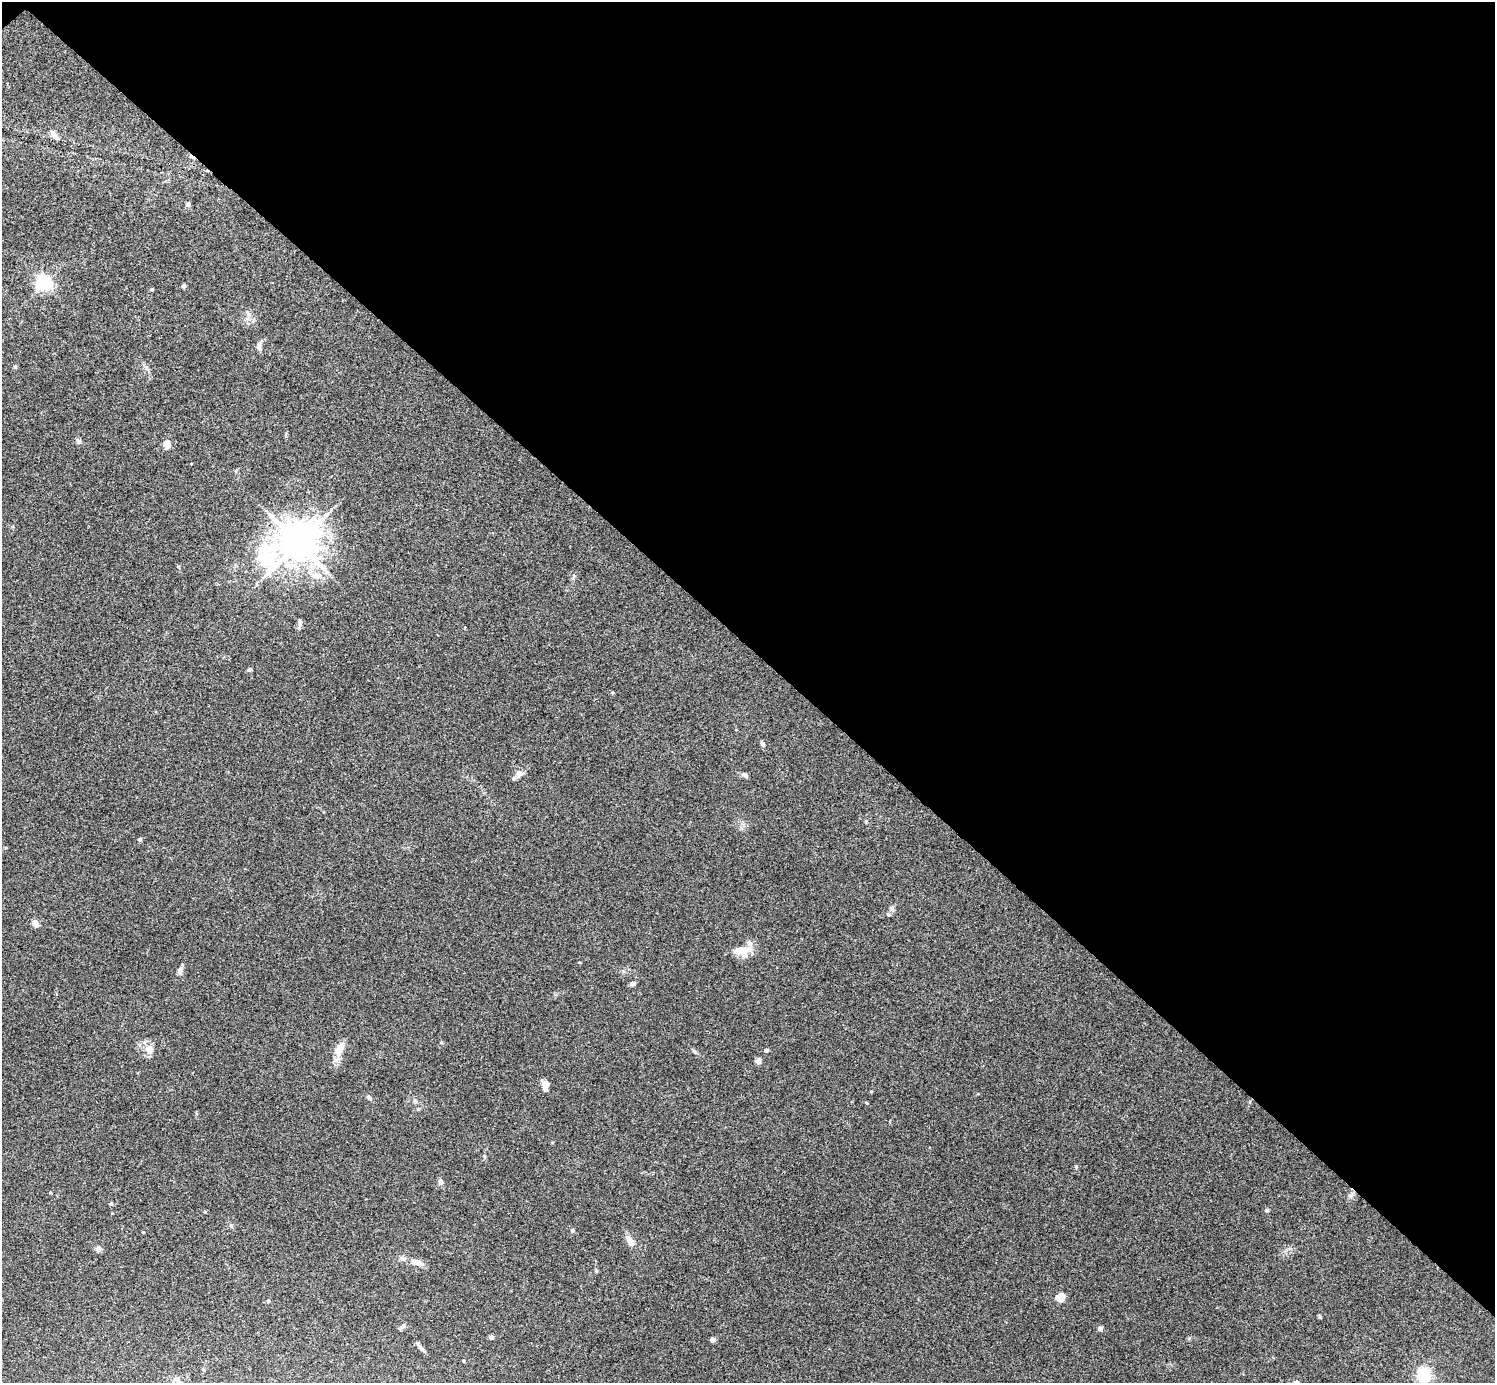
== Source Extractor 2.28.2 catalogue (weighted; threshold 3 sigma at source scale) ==
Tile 3 of 4 x 4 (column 3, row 1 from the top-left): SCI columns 2991-4483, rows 4303-5683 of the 5984 x 5984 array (HDU 1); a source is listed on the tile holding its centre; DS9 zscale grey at full resolution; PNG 1497 x 1385 px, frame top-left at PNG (2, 2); no overlay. Shown black and unused: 47% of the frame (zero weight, under 3 of 4 exposures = <1% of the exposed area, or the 3 px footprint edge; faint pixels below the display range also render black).
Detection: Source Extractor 2.28.2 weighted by HDU 2 'WHT'; one run over the whole footprint, this tile lists its part. Background 0.0342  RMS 0.0047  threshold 0.0212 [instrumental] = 3 sigma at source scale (4.5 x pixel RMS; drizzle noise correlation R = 1.50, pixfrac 1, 0.05/0.05 arcsec/px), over >= 5 px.
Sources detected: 53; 1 cosmic-ray / hot-pixel residue — not listed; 1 inside a brighter listed object's ellipse — not listed separately; the other 51 listed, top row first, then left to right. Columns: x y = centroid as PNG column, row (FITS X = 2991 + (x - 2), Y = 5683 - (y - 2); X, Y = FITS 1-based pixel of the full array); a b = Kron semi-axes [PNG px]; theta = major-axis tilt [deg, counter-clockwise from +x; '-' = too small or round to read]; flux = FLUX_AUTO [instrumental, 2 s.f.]
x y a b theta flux
54 135 17 6 -53 2.3
188 204 5 5 - 1.1
43 283 6 6 - 130
184 286 4 4 - 1.2
152 289 5 4 - 0.47
259 346 12 6 85 1.6
78 441 8 6 -57 1.2
167 444 11 8 -71 2.8
298 543 14 13 - 1100
265 558 11 8 77 53
317 576 14 10 -6 4.8
300 622 12 5 89 1.3
249 669 6 4 30 0.85
762 744 6 5 - 1.2
519 774 10 8 7 2.5
745 775 8 5 -32 1.3
140 839 4 4 - 0.95
888 914 6 3 -19 0.52
35 923 6 5 - 4.7
743 951 22 11 4 7.8
579 962 4 3 - 0.34
180 970 8 6 77 1.8
632 984 6 4 17 1.6
339 1049 18 11 67 5.6
149 1050 14 10 -80 3.8
766 1050 4 4 - 1.2
758 1061 5 4 - 3.1
545 1085 9 6 -82 3.8
369 1098 8 5 -37 0.94
415 1101 6 4 -70 0.77
866 1102 4 3 - 0.39
1076 1167 5 5 - 0.54
441 1181 8 6 -47 1.2
111 1204 4 4 - 0.68
1267 1210 5 4 - 0.97
572 1230 5 5 - 0.86
143 1232 3 3 - 0.41
630 1241 13 7 -54 4.2
98 1249 5 5 - 3.1
417 1262 19 8 -17 4.3
1060 1297 5 5 - 19
268 1301 4 4 - 0.58
1320 1317 5 4 - 0.58
402 1327 9 5 36 1.3
1100 1328 4 4 - 2.2
491 1337 4 4 - 1.4
713 1339 4 4 - 2.3
420 1347 15 4 -52 1.3
464 1361 4 3 - 0.41
1424 1375 6 5 - 98
178 1381 11 4 -29 1.4
Unlisted compact peaks at least as high as the median listed source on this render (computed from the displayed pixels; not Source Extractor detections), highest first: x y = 15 367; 1189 1338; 1350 1196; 574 576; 694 1051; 205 1212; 612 692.